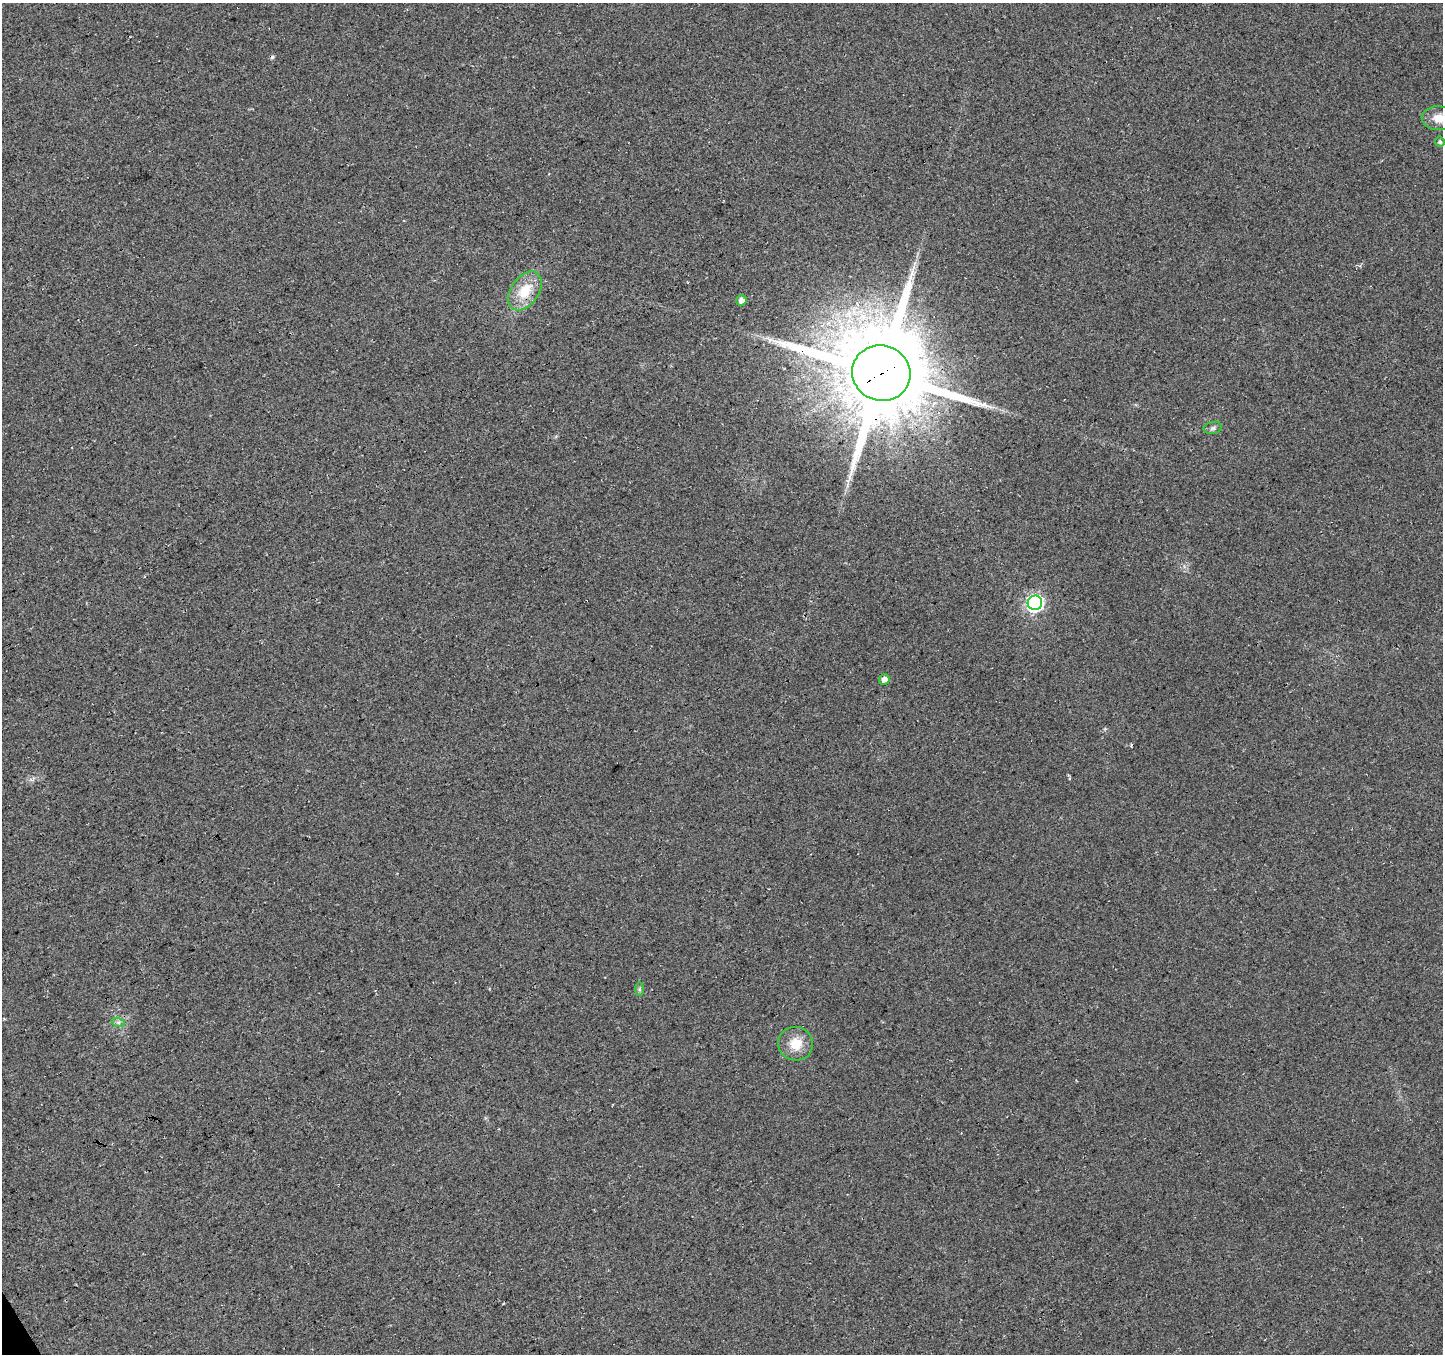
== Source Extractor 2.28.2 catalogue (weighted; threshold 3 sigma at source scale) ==
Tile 7 of 4 x 4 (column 3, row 2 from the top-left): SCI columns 2938-4378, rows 2900-4251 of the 5871 x 5740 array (HDU 1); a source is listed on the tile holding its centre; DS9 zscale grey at full resolution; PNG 1445 x 1356 px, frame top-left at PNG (2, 3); each listed source drawn as its Kron ellipse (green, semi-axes under 4 px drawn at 4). Shown black and unused: <1% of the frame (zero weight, under 3 of 4 exposures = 5% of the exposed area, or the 3 px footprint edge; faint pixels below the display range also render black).
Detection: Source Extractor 2.28.2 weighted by HDU 2 'WHT'; one run over the whole footprint, this tile lists its part. Background 0.0524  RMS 0.0082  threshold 0.0367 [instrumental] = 3 sigma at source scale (4.5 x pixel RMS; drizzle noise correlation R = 1.50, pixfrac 1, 0.0396/0.0396 arcsec/px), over >= 5 px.
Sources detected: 13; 2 cosmic-ray / hot-pixel residue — neither listed nor drawn; the other 11 listed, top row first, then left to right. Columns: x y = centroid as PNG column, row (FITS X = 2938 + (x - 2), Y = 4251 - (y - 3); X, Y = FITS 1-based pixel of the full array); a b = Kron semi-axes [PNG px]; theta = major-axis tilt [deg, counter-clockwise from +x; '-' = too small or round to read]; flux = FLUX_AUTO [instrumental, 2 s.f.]
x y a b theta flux
1439 118 17 12 -2 12
1440 142 5 5 - 1.9
525 291 22 14 55 22
741 300 5 5 - 5.1
881 373 29 27 -19 13000
1213 428 9 6 10 2.4
1035 603 7 7 - 200
884 679 5 5 - 5.4
639 989 7 4 89 1.4
118 1022 7 4 -18 1.7
796 1044 17 17 - 16
Overlapping masked pixels (flux is a lower limit): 1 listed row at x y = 881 373
Isophote crosses this tile's border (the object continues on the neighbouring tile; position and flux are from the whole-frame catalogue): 1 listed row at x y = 1439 118